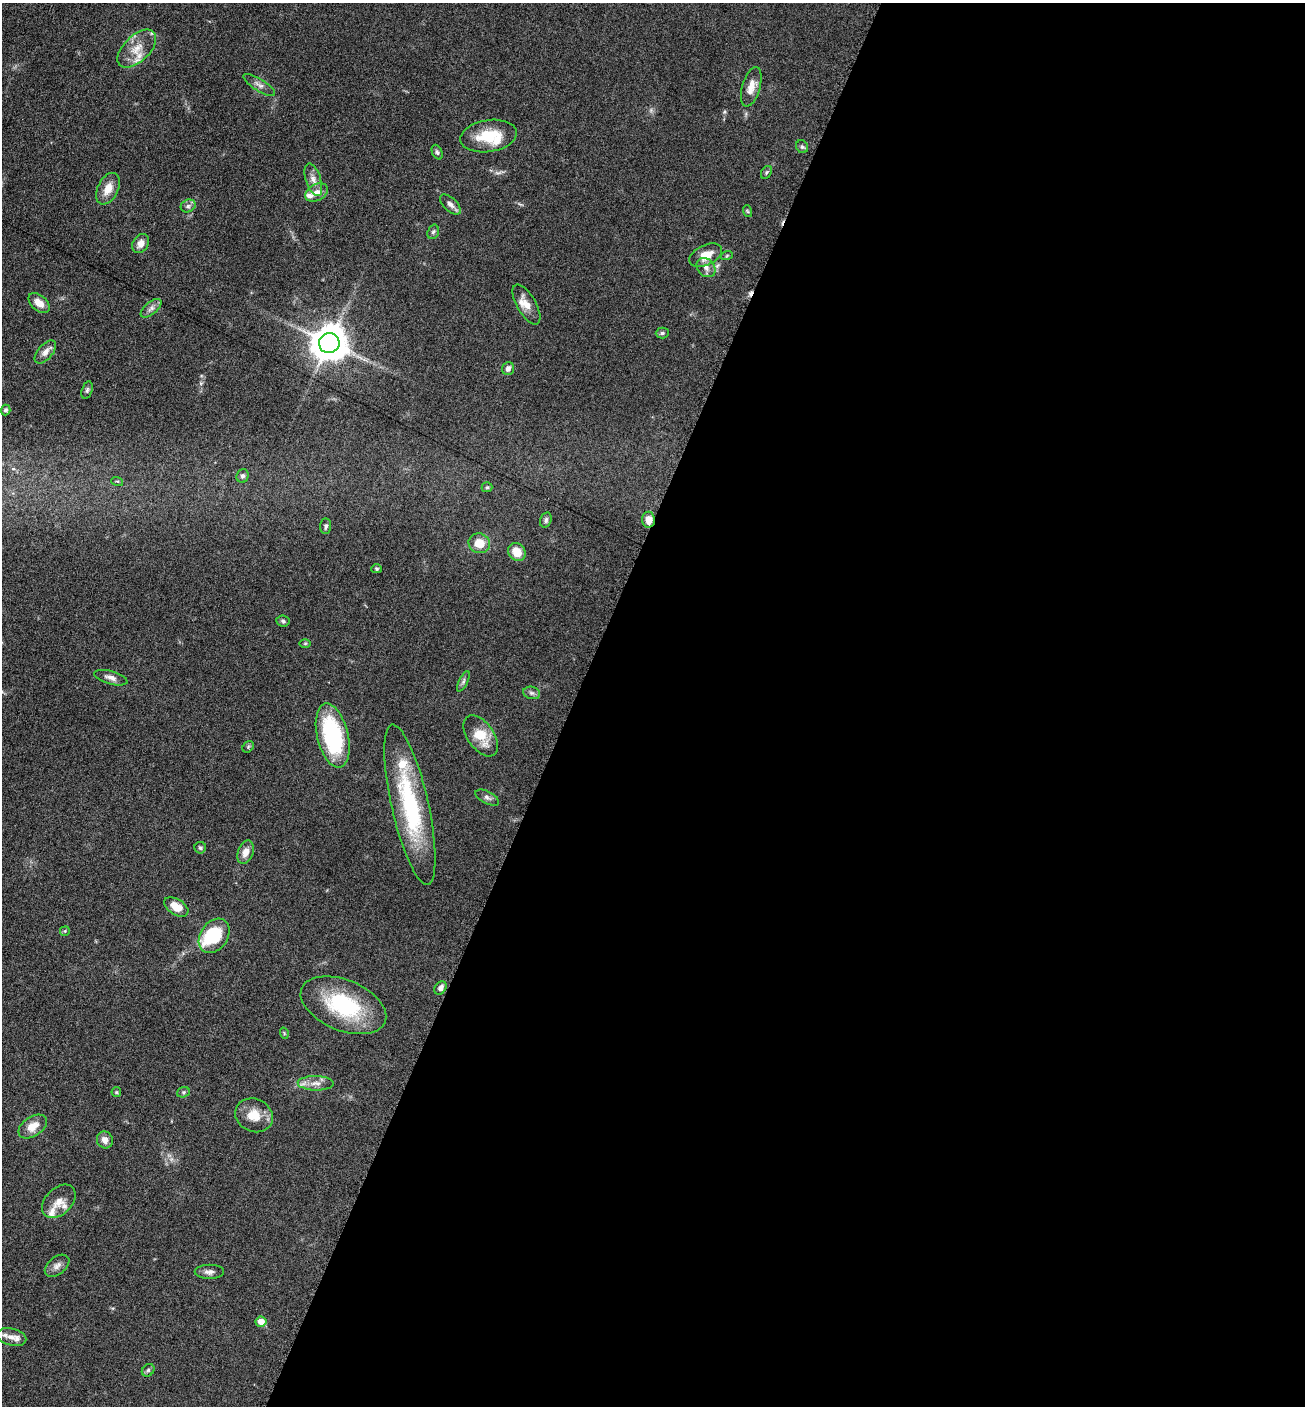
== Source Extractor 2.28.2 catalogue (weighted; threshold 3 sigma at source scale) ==
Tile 12 of 4 x 4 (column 4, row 3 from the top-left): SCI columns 4195-5497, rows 1410-2813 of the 5650 x 5633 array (HDU 1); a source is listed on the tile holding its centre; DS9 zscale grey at full resolution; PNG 1307 x 1408 px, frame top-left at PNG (2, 3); each listed source drawn as its Kron ellipse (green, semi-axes under 4 px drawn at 4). Shown black and unused: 56% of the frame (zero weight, under 6 of 12 exposures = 1% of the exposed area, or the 3 px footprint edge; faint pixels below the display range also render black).
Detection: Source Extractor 2.28.2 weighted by HDU 2 'WHT'; one run over the whole footprint, this tile lists its part. Background 0.088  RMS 0.0039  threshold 0.0158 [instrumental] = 3 sigma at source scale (4.09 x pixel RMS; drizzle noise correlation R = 1.36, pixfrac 0.8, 0.05/0.05 arcsec/px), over >= 5 px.
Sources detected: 76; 2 inside a brighter object's white glare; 1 cosmic-ray / hot-pixel residue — neither listed nor drawn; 7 inside a brighter listed object's ellipse — not listed separately; the other 66 listed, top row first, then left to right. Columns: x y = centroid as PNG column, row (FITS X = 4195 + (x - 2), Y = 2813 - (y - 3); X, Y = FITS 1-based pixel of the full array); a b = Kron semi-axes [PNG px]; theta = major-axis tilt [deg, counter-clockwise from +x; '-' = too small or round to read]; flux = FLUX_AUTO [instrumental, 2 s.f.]
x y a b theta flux
137 49 24 13 44 6.5
259 85 18 6 -32 1.8
751 87 20 9 74 3.8
489 136 28 16 8 12
802 147 7 5 -53 0.73
437 152 8 5 -67 0.77
766 172 7 5 57 0.6
313 180 17 7 -72 2.6
108 189 17 10 63 4.6
317 193 12 8 29 2.6
450 204 13 6 -43 1.7
188 206 8 6 28 1.1
747 211 6 3 -70 0.43
433 232 7 5 72 0.79
141 243 10 8 59 2.9
706 255 17 10 26 6
727 255 6 3 20 0.41
706 268 10 8 -45 2.1
39 303 12 7 -41 3.8
526 304 22 9 -59 4.6
151 308 12 6 40 1.6
662 333 6 5 - 0.75
329 343 10 10 - 870
45 352 14 7 49 2.4
508 369 7 6 - 1.5
87 390 9 5 75 0.83
5 410 5 5 - 0.74
243 476 7 6 - 0.98
117 481 6 3 -17 0.42
487 487 5 5 - 0.52
546 520 8 5 73 0.86
649 520 8 6 -89 3.9
326 526 8 5 87 0.89
479 543 11 9 -21 5.7
517 552 9 8 - 5.5
377 569 5 4 - 0.52
283 621 6 5 - 0.7
305 643 6 4 1 0.4
111 678 17 6 -16 2
463 681 11 4 63 0.9
532 693 8 6 -15 1.1
333 736 33 15 -76 37
481 736 23 13 -55 8.4
248 747 6 5 - 0.48
487 798 13 6 -27 1.3
410 805 82 18 -77 40
200 848 6 5 - 0.71
246 852 12 7 70 3.1
176 907 13 7 -33 5
65 931 5 4 - 0.42
214 936 18 13 55 19
441 988 7 5 54 1.7
343 1005 45 25 -22 31
284 1033 6 3 -73 0.36
316 1083 18 7 -1 2.9
116 1092 5 4 - 0.44
183 1092 6 5 - 0.66
254 1115 19 16 -26 6.7
33 1126 15 10 34 4.7
105 1140 8 8 - 2.4
59 1201 20 13 44 4
57 1266 14 8 38 2.1
209 1272 15 7 0 1.8
261 1322 5 5 - 3.4
12 1337 15 8 -14 3
148 1370 7 5 44 0.75
Overlapping masked pixels (flux is a lower limit): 1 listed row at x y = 649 520